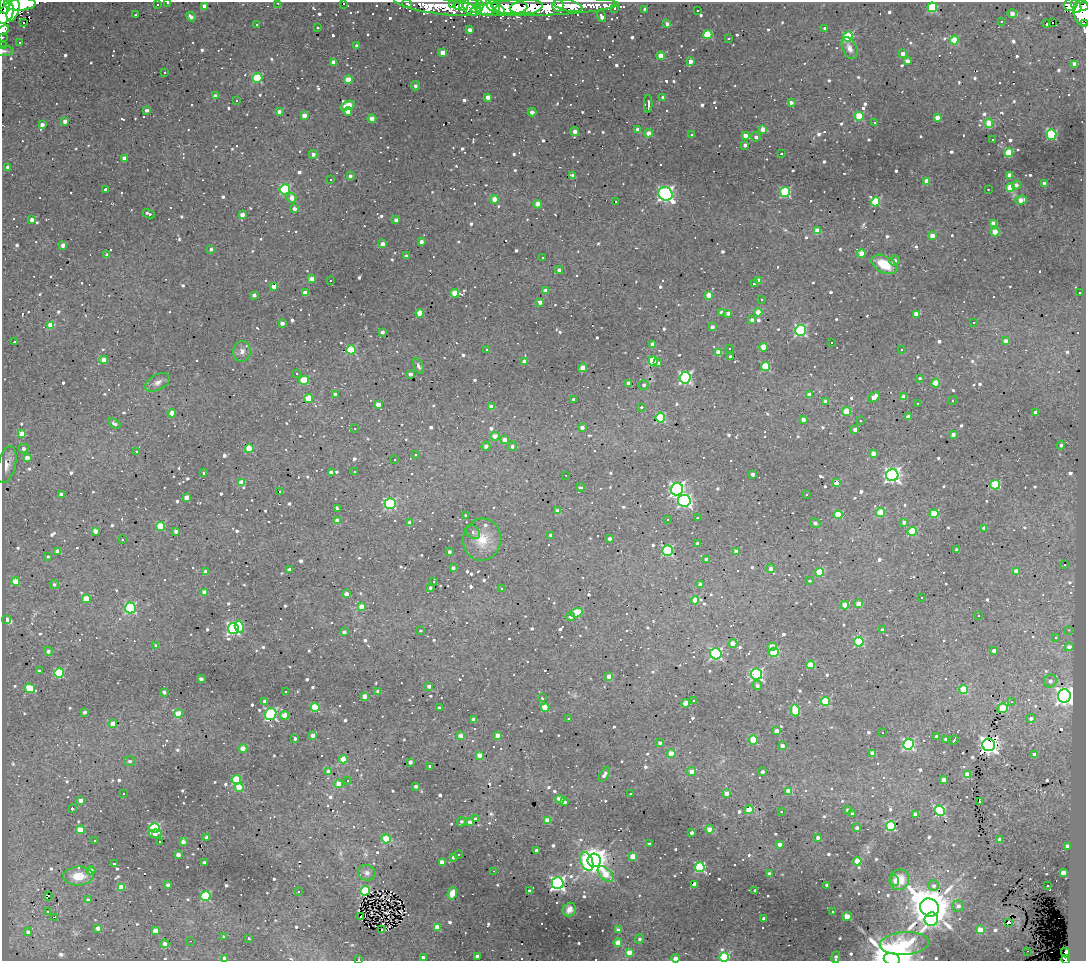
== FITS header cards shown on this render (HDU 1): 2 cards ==
NAXIS1  =                 1084
NAXIS2  =                  959

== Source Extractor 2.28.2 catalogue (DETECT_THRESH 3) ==
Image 1084 x 959 px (HDU 1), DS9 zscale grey, 1 PNG px = 1 image px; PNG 1088 x 963 px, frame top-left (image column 1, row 959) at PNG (2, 2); each listed source drawn as its Kron ellipse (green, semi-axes under 4 px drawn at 4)
Background 0.837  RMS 0.031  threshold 0.0928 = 3 sigma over >= 5 px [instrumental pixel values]
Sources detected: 1214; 1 with non-positive FLUX_AUTO (blend fragments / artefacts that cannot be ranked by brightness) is neither listed nor drawn; of the other 1213, the 500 brightest by FLUX_AUTO listed and drawn (713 fainter detections omitted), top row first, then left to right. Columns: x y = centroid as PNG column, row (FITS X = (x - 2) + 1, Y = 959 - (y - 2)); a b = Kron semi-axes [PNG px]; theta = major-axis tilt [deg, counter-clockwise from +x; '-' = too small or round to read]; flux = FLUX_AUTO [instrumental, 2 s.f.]
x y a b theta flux
168 3 3 2 - 8.7
278 3 3 2 - 8.9
343 3 3 3 - 71
20 4 16 6 1 7000
157 4 3 3 - 41
407 4 5 3 - 53
1071 4 7 6 - 280
5 5 8 5 -87 2400
452 5 4 3 - 360
458 5 5 3 - 1000
464 5 6 4 74 850
558 5 6 5 - 1000
204 6 4 4 - 16
438 6 44 8 -8 1200
479 6 6 4 77 890
493 6 8 5 -48 1500
509 6 18 7 -3 2700
568 6 15 5 -13 600
1076 6 7 4 -70 510
1084 6 4 3 - 460
472 7 9 7 -43 920
485 7 9 8 - 1600
526 7 16 7 5 1600
544 7 74 8 2 1500
932 7 5 4 - 200
615 8 3 3 - 9.2
645 9 4 3 - 8.5
13 10 11 5 72 4400
500 10 5 4 - 760
697 11 3 3 - 7
1012 13 5 4 - 18
1082 13 13 8 -80 1300
6 14 11 7 58 5000
136 15 3 3 - 28
601 16 6 3 -73 18
191 17 5 3 - 12
1002 21 3 3 - 11
1053 22 3 2 - 64
24 23 3 3 - 57
1084 23 3 2 - 37
257 24 3 3 - 14
667 24 4 3 - 13
1047 24 3 3 - 190
318 28 3 3 - 29
825 28 4 3 - 7.3
3 30 7 4 25 64
470 30 4 4 - 13
708 34 5 4 - 100
3 37 2 2 - 8.6
848 37 5 5 - 160
729 39 3 3 - 45
954 40 4 4 - 64
19 42 3 2 - 8
3 46 3 3 - 18
357 46 4 3 - 15
850 48 11 7 -66 16
4 51 10 5 0 6.8
443 53 4 4 - 32
903 54 4 4 - 13
661 56 4 4 - 47
690 61 4 4 - 25
907 61 4 4 - 19
333 62 4 4 - 24
1075 64 4 4 - 25
165 72 3 3 - 11
257 78 5 5 - 120
348 80 4 4 - 59
415 86 4 4 - 7.2
215 96 4 3 - 17
488 97 4 4 - 21
663 98 4 4 - 13
236 101 3 3 - 24
791 102 4 3 - 10
648 104 9 3 89 10
348 106 7 4 21 65
147 110 3 3 - 9.2
348 111 4 4 - 24
279 112 4 3 - 11
532 112 4 3 - 18
304 115 4 4 - 27
859 116 4 4 - 89
937 117 4 3 - 28
372 119 4 4 - 29
65 121 4 4 - 14
874 122 3 3 - 54
989 123 5 4 - 60
42 125 4 4 - 13
638 129 4 4 - 9.6
763 129 4 4 - 27
575 132 4 4 - 18
649 133 4 4 - 22
692 135 3 3 - 8.4
745 135 4 4 - 17
1051 135 5 5 - 250
756 137 5 4 - 7.2
992 139 3 3 - 45
745 145 4 3 - 10
1009 152 4 4 - 94
313 154 4 4 - 13
781 154 3 3 - 7.3
125 158 4 4 - 27
8 167 4 3 - 7.1
1009 175 4 4 - 33
350 176 4 3 - 7.6
573 176 4 3 - 20
330 180 3 3 - 7.9
927 181 4 4 - 46
1044 184 4 4 - 15
1016 185 4 4 - 10
1010 188 4 4 - 71
285 189 5 5 - 190
988 189 3 2 - 13
105 190 4 3 - 33
785 192 5 5 - 230
666 194 7 6 - 770
292 198 5 4 - 21
494 199 4 4 - 33
1021 200 6 4 17 38
615 202 3 3 - 470
876 202 5 4 - 130
538 204 4 4 - 35
294 209 4 3 - 14
149 214 6 3 -22 11
242 215 4 4 - 20
32 220 4 3 - 12
396 220 4 3 - 15
993 224 4 4 - 37
817 231 4 4 - 42
995 232 4 4 - 46
932 236 4 4 - 30
421 242 4 4 - 10
383 244 4 4 - 20
63 245 4 4 - 19
211 249 4 3 - 9.3
861 253 4 4 - 46
107 255 4 3 - 13
406 256 4 4 - 7.6
543 257 3 3 - 96
894 261 5 5 - 8.3
884 264 14 8 -27 65
559 270 4 4 - 9.6
312 279 4 4 - 26
330 280 3 3 - 14
759 281 4 4 - 32
754 284 3 3 - 9.6
274 286 4 4 - 32
546 291 4 4 - 14
305 293 4 4 - 33
454 293 4 4 - 55
1080 293 3 3 - 28
254 295 4 3 - 10
709 295 4 4 - 35
761 300 3 3 - 36
540 302 4 4 - 17
722 312 4 3 - 12
758 312 4 4 - 31
420 313 4 4 - 60
728 313 3 3 - 12
916 314 4 4 - 35
752 320 4 4 - 10
974 322 3 3 - 97
282 323 4 3 - 14
51 325 4 4 - 60
712 327 4 4 - 12
801 330 5 5 - 320
382 332 3 3 - 14
1005 341 4 4 - 14
14 342 3 3 - 64
832 343 3 3 - 55
653 344 4 4 - 21
763 347 4 4 - 46
730 348 3 3 - 15
901 349 3 3 - 10
351 350 4 4 - 120
487 350 3 3 - 11
242 351 10 9 - 14
719 352 4 4 - 51
731 357 3 3 - 7.9
104 360 4 4 - 35
653 361 5 4 - 130
525 362 4 4 - 19
658 363 4 3 - 15
418 366 8 4 -65 7.5
766 366 4 4 - 110
583 368 4 4 - 42
296 373 3 3 - 19
410 374 4 3 - 10
685 378 6 5 - 420
920 378 3 3 - 13
304 380 5 4 - 87
158 382 13 7 28 15
628 383 4 4 - 18
936 383 4 4 - 59
644 385 5 4 - 6.8
335 394 4 3 - 7.5
809 395 4 4 - 15
874 397 6 4 36 30
904 397 4 4 - 26
308 399 4 4 - 72
574 400 4 3 - 13
953 400 4 3 - 9.2
826 402 4 4 - 20
918 403 3 3 - 62
378 404 4 4 - 24
491 407 4 4 - 23
641 407 3 3 - 160
846 411 4 4 - 63
1035 412 3 3 - 7.7
172 413 4 4 - 41
908 417 4 4 - 15
660 418 5 4 - 160
803 419 4 3 - 14
860 420 3 3 - 13
114 424 7 4 -36 7.1
582 428 4 3 - 13
354 429 3 3 - 14
855 429 4 4 - 15
22 434 4 4 - 29
953 435 4 3 - 21
495 436 5 4 - 29
505 440 4 4 - 22
1061 445 4 4 - 7.5
486 446 4 4 - 8.7
512 446 5 4 - 8.1
23 448 5 5 - 7.6
249 449 4 4 - 78
136 451 3 2 - 17
873 453 4 4 - 19
416 455 3 3 - 11
27 458 4 4 - 20
394 459 3 3 - 45
7 465 19 9 76 20
354 471 3 3 - 34
331 472 4 3 - 13
203 473 4 3 - 7.3
753 474 3 3 - 9.6
566 475 3 2 - 13
892 475 6 6 - 790
241 483 4 4 - 51
837 483 4 3 - 38
995 485 5 5 - 120
581 487 4 3 - 8.1
677 489 6 6 - 730
279 492 3 3 - 74
806 494 3 3 - 36
61 495 4 4 - 21
187 497 4 4 - 20
684 501 6 6 - 470
390 504 5 5 - 250
337 508 4 3 - 7.5
558 511 4 3 - 29
880 513 4 4 - 79
934 514 4 4 - 73
838 515 4 4 - 85
466 516 4 3 - 8.6
697 518 3 3 - 7.8
337 520 4 4 - 17
668 520 3 3 - 14
904 522 4 3 - 10
410 523 4 3 - 13
815 523 5 4 - 10
160 526 4 4 - 97
984 528 3 3 - 15
96 531 4 4 - 23
176 531 3 3 - 8.5
912 531 4 4 - 110
473 532 8 6 -40 7.5
551 535 4 3 - 7.9
610 538 3 3 - 8.3
122 540 3 3 - 9.6
482 540 21 19 78 54
697 543 3 3 - 11
957 550 4 4 - 10
58 551 4 4 - 15
667 551 5 5 - 220
449 552 3 3 - 8
736 552 4 4 - 17
48 556 3 3 - 9.2
706 559 4 3 - 7.8
1065 564 3 3 - 52
453 568 3 3 - 11
771 569 4 4 - 12
289 570 4 3 - 10
1016 571 4 4 - 32
206 572 4 4 - 11
820 572 4 4 - 86
16 581 4 4 - 61
809 581 3 3 - 14
433 582 3 3 - 170
54 584 4 4 - 7.5
700 585 4 4 - 13
430 588 4 4 - 7.3
502 589 3 3 - 87
204 592 4 4 - 27
346 594 4 4 - 15
922 598 3 3 - 27
86 599 4 4 - 59
695 600 4 4 - 36
859 604 4 4 - 42
845 605 4 4 - 53
361 606 4 4 - 29
130 608 5 5 - 220
576 613 6 4 17 110
978 615 3 3 - 99
571 617 5 3 - 6.9
6 620 4 3 - 31
239 626 6 4 -80 73
233 628 5 5 - 450
882 630 4 4 - 8.5
1068 630 3 2 - 10
420 631 3 3 - 55
344 632 4 3 - 10
1056 637 3 3 - 7.6
859 642 5 4 - 140
733 644 4 4 - 44
156 646 4 4 - 7.7
772 646 5 4 - 21
1069 647 4 4 - 15
48 651 4 4 - 9.7
994 651 4 3 - 12
774 652 5 4 - 93
716 654 6 5 - 310
811 665 4 4 - 68
40 671 3 3 - 8.2
59 673 5 4 - 190
756 674 5 5 - 370
609 676 4 4 - 29
201 679 4 3 - 11
1050 681 6 6 - 9.7
757 685 5 4 - 8.7
429 686 4 4 - 9.8
30 688 5 4 - 87
964 690 4 4 - 98
286 691 3 3 - 1300
378 691 3 3 - 15
164 692 4 3 - 9.9
365 696 4 4 - 27
1064 696 6 6 - 1200
542 698 3 3 - 9.7
693 700 3 3 - 10
265 701 4 3 - 12
825 702 4 4 - 150
1011 702 3 2 - 7.9
686 703 4 4 - 56
315 707 4 4 - 99
545 707 4 4 - 73
439 708 3 3 - 8.4
1003 708 5 4 - 83
795 710 6 4 -74 100
85 712 4 3 - 10
178 714 4 4 - 59
271 714 6 5 - 320
285 715 4 4 - 40
474 719 4 4 - 20
568 719 3 3 - 88
1031 719 5 4 - 7.8
113 724 4 4 - 36
776 731 4 3 - 20
883 733 3 3 - 24
313 735 4 3 - 18
498 735 4 4 - 21
461 736 4 4 - 27
937 736 3 3 - 7.9
295 738 3 3 - 7.1
946 739 3 3 - 8.3
753 740 4 4 - 78
954 740 5 3 - 16
660 743 4 3 - 10
908 744 5 5 - 330
989 745 6 6 - 1200
782 746 4 3 - 12
243 749 4 4 - 40
873 753 4 4 - 41
671 754 4 4 - 58
1034 754 4 4 - 9.1
480 755 4 4 - 25
343 759 4 4 - 61
130 761 6 5 - 7.5
410 762 4 3 - 11
430 766 3 3 - 15
692 771 4 4 - 31
329 772 4 4 - 16
763 772 3 3 - 9.2
604 774 8 4 55 11
967 775 4 4 - 60
236 780 5 4 - 110
944 780 3 3 - 25
348 781 3 3 - 36
339 784 4 4 - 39
416 786 3 3 - 7.8
239 787 4 4 - 76
789 791 4 4 - 56
123 793 3 3 - 27
727 793 4 3 - 33
630 794 3 2 - 6.8
560 799 4 4 - 25
81 800 4 4 - 18
979 801 4 3 - 27
564 802 4 3 - 13
72 809 3 3 - 52
749 810 4 4 - 66
848 810 4 3 - 9.5
940 811 5 5 - 210
781 812 3 3 - 8.4
852 814 4 3 - 7.3
916 814 4 4 - 16
476 819 4 3 - 10
547 820 4 4 - 47
461 822 5 3 - 7.2
470 822 3 3 - 18
891 826 5 5 - 150
155 828 5 5 - 270
857 828 4 3 - 15
710 829 4 4 - 42
80 830 4 4 - 70
692 833 3 3 - 9.7
155 834 6 4 6 16
206 837 4 3 - 12
818 838 4 3 - 9.2
386 839 5 4 - 83
1000 839 4 4 - 14
94 840 3 3 - 21
159 842 3 2 - 6.9
183 842 4 3 - 22
649 844 4 3 - 9.2
780 844 4 3 - 15
1067 846 4 4 - 22
537 850 3 3 - 11
458 854 3 3 - 11
178 855 4 3 - 24
633 856 4 4 - 44
453 857 3 3 - 13
594 860 7 6 - 3300
587 861 10 6 -68 150
857 861 4 4 - 58
204 862 4 3 - 7.1
442 862 4 4 - 34
114 863 3 3 - 40
700 867 5 5 - 230
91 871 4 4 - 18
494 871 3 2 - 8.6
367 873 9 7 -19 11
1063 873 4 4 - 36
605 874 9 5 -45 64
769 874 4 4 - 17
78 876 15 9 2 44
895 880 5 4 - 7.4
899 880 10 9 - 46
557 883 6 6 - 660
694 884 4 3 - 24
168 885 4 3 - 12
827 885 4 3 - 9.5
934 886 5 5 - 10
1048 886 3 3 - 12
121 887 4 4 - 41
755 890 3 3 - 7.1
298 891 3 3 - 8
365 891 5 4 - 130
529 891 4 3 - 14
452 893 6 4 71 24
48 896 4 3 - 21
206 896 5 4 - 180
88 900 3 3 - 11
958 906 6 5 - 10
930 908 10 8 -32 9800
569 910 7 6 - 14
47 911 3 3 - 31
833 912 3 3 - 9.1
361 916 3 3 - 1000
847 916 4 4 - 63
54 917 3 2 - 280
764 919 3 3 - 14
931 919 7 6 - 230
1008 922 3 3 - 11
437 927 4 4 - 58
98 928 4 4 - 12
382 929 3 3 - 320
619 930 4 3 - 14
981 930 4 4 - 78
155 931 4 4 - 28
28 932 4 4 - 9.9
223 937 3 3 - 18
248 938 3 3 - 7.6
639 939 5 4 - 6.8
191 941 3 2 - 16
618 943 4 4 - 50
904 943 25 11 4 140
165 944 4 4 - 12
1027 951 3 2 - 20
629 952 4 4 - 38
1065 952 5 3 - 57
477 956 4 3 - 10
423 957 4 3 - 9.8
724 957 5 4 - 190
835 957 6 4 81 7.3
225 958 4 4 - 14
675 958 4 4 - 16
359 959 3 3 - 7.7
892 959 8 6 -14 11000
1066 959 4 3 - 26
At the frame edge (FLAGS 8, measured only in part): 20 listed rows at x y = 168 3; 278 3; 343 3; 20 4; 407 4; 5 5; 1084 6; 6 14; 1084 23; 3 30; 3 37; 3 46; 4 51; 724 957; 835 957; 225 958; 675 958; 359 959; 892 959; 1066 959
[713 fainter detections neither listed nor drawn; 1 non-positive-flux detection neither listed nor drawn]